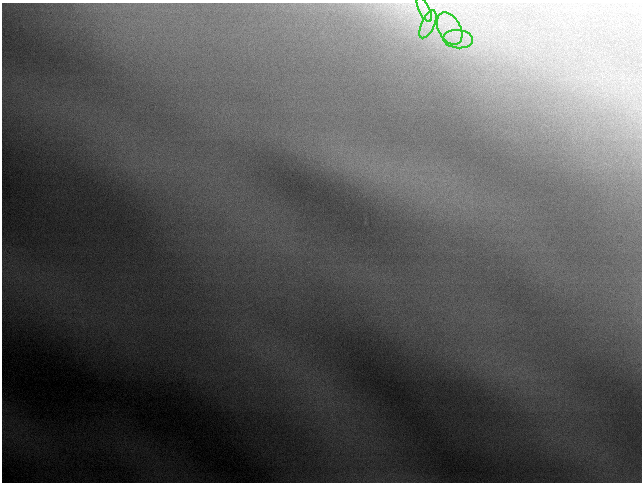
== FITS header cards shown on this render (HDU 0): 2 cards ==
NAXIS1  =                  640 / length of data axis 1
NAXIS2  =                  480 / length of data axis 2

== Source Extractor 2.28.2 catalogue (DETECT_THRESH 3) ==
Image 640 x 480 px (HDU 0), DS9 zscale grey, 1 PNG px = 1 image px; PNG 644 x 484 px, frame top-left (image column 1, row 480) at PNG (2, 3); each listed source drawn as its Kron ellipse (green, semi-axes under 4 px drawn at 4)
Background 139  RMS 1.5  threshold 4.48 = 3 sigma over >= 5 px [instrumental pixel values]
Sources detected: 4; all 4 listed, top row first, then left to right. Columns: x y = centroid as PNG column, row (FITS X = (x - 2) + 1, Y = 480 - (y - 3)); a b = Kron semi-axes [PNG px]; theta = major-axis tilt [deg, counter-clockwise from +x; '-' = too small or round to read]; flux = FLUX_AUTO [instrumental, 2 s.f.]
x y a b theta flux
424 10 13 5 -63 710
428 24 15 6 65 1100
450 29 17 11 -61 2200
458 39 15 9 -6 1600